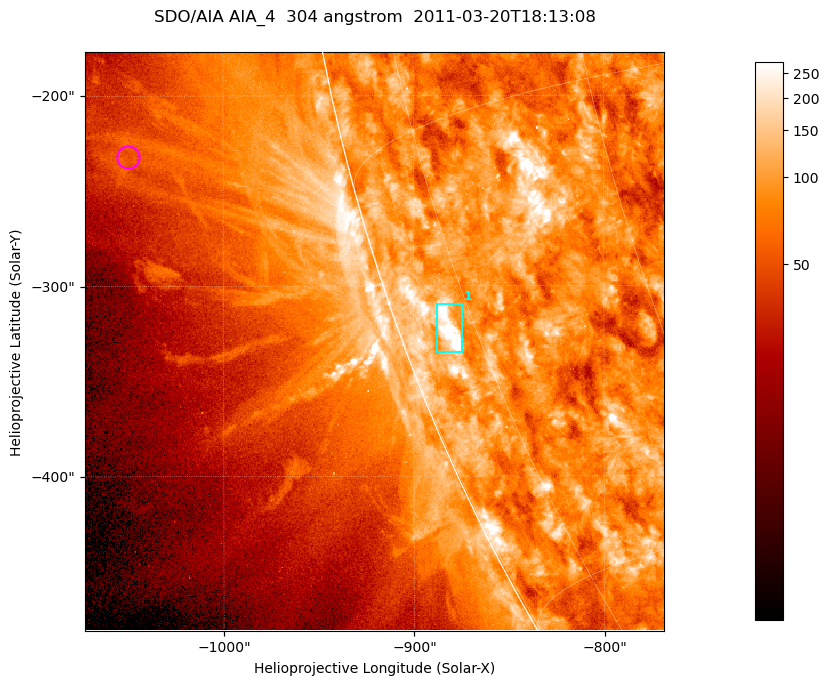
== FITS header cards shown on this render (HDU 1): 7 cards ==
TELESCOP= 'SDO/AIA '           / For AIA: SDO/AIA
INSTRUME= 'AIA_4   '           / For AIA: AIA_ATA1, AIA_ATA2, AIA_ATA3 or AIA_AT
WAVELNTH=                  304 / [angstrom] Wavelength
WAVEUNIT= 'angstrom'           / Wavelength unit: angstrom
DATE-OBS= '2011-03-20T18:13:08.125' / [ISO] Date when observation started; ISO 8
CTYPE1  = 'HPLN-TAN'           / CTYPE1; Typically HPLN
CTYPE2  = 'HPLT-TAN'           / CTYPE2; Typically HPLT

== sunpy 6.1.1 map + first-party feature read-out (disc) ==
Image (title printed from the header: SDO/AIA AIA_4  304 angstrom  2011-03-20T18:13:08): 507 x 507 px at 0.6 arcsec/px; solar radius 964 arcsec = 1606 px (partial field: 1.4% of the solar disc is inside the frame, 44% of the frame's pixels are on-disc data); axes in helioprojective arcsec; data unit not stated in the header (colour bar unlabelled)
Orientation: roll -0.132 deg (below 1 deg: not rotated)
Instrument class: DISC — disc imager (sunpy class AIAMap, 304 A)
Bright regions (active regions / flare kernels): reference = the on-disc median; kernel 5 px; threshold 5 sigma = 151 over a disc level ~84.6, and >= 1.15x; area >= 257 px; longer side >= 6 px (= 3.6 arcsec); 1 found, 1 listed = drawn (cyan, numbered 1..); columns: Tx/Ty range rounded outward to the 2 arcsec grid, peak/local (2 s.f.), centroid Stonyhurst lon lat
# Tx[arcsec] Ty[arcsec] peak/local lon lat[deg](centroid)
1 -888..-874 -336..-308 5.4 -78 -21
Off-limb structures (1.02-1.3 R_sun): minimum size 128 px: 9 found; the strongest spans PA ~100..105 deg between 1.08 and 1.14 R_sun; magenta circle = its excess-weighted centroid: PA ~100 deg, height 1.12 R_sun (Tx ~-1050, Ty ~-232 arcsec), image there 1.7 x the reference